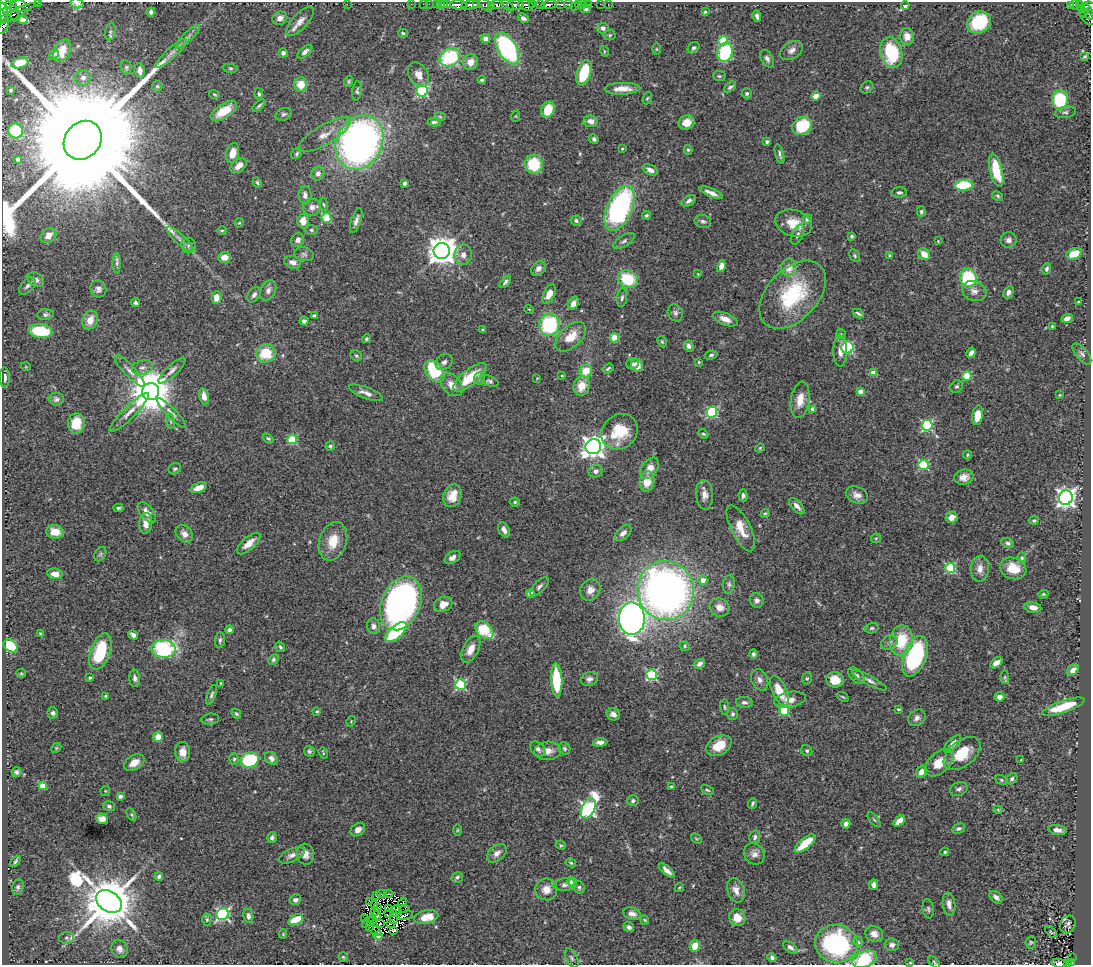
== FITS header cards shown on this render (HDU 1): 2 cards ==
NAXIS1  =                 1089
NAXIS2  =                  963

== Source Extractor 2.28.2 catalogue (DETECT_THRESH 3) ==
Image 1089 x 963 px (HDU 1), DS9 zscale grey, 1 PNG px = 1 image px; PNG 1093 x 967 px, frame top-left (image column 1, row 963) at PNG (2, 2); each listed source drawn as its Kron ellipse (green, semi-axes under 4 px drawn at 4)
Background 0.737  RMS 0.03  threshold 0.0906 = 3 sigma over >= 5 px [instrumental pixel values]
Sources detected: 505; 7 with non-positive FLUX_AUTO (blend fragments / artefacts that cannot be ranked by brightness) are neither listed nor drawn; the other 498 listed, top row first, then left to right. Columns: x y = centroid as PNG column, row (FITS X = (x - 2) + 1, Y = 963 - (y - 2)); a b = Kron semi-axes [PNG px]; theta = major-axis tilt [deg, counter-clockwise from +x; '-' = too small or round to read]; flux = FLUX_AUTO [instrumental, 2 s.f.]
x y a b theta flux
38 2 2 2 - 20
18 3 7 4 -16 800
77 3 7 5 -9 5.4
25 4 16 6 19 1600
347 4 2 2 - 39
411 4 2 2 - 9.6
423 4 2 2 - 7.7
429 4 2 2 - 17
436 4 2 2 - 7.7
440 4 3 2 - 9.6
497 4 7 3 0 490
561 4 4 3 - 210
569 4 4 3 - 130
579 4 3 3 - 43
583 4 2 2 - 7.4
589 4 3 3 - 23
600 4 2 2 - 3.8
608 4 3 2 - 3.9
1075 4 5 3 - 28
1080 4 3 3 - 88
5 5 8 5 -66 1500
445 5 3 3 - 22
448 5 3 2 - 26
459 5 8 4 -7 1300
471 5 9 3 12 950
476 5 4 3 - 310
485 5 8 5 -43 110
507 5 7 4 -44 420
515 5 8 4 5 600
526 5 8 5 -15 1700
533 5 3 3 - 14
540 5 4 3 - 360
549 5 8 4 12 960
905 5 4 4 - 10
1070 5 4 3 - 25
491 6 3 2 - 110
574 6 2 2 - 15
1089 6 6 4 -9 290
1081 8 3 3 - 38
12 9 13 5 -74 430
586 9 5 4 - 4.3
8 11 5 3 - 740
151 12 4 4 - 7.1
705 12 4 3 - 2.7
1088 12 8 3 -67 120
4 13 10 4 -82 2500
1083 13 3 3 - 28
13 15 24 3 26 850
757 16 6 3 -77 5.2
280 18 7 6 - 11
523 18 6 4 -27 8.1
1088 18 9 5 -40 210
23 20 4 2 - 3.2
300 21 18 7 48 16
979 22 12 10 34 120
4 26 8 4 63 270
603 28 6 5 - 6.5
110 32 8 5 80 4.9
403 33 5 4 - 3
610 35 6 5 - 3.2
907 36 8 7 - 21
188 37 16 4 44 9
486 39 4 4 - 20
723 41 5 5 - 78
507 48 18 9 -59 310
694 48 6 5 - 4.4
656 49 6 4 90 2.1
792 50 12 8 30 12
62 51 12 8 59 26
604 51 5 3 - 2
305 52 9 4 41 6.7
725 52 10 7 73 150
891 52 16 10 -74 130
171 53 21 5 42 13
283 53 4 4 - 5.5
54 55 6 3 44 3.5
1085 56 3 2 - 1.5
450 57 10 8 31 160
767 59 9 6 -60 7.2
470 62 8 7 - 21
20 63 9 5 17 40
126 67 7 5 -76 3.6
230 68 7 4 -7 3.4
140 71 7 5 -83 11
584 73 13 6 72 96
418 75 13 9 -58 18
719 76 6 5 - 3.4
83 78 8 7 - 12
482 80 4 3 - 3.4
349 81 5 4 - 3.2
301 84 7 6 - 31
157 86 5 4 - 3.1
730 87 7 4 39 4.4
867 87 7 5 39 4.2
622 89 18 6 1 23
11 90 3 3 - 2.6
357 91 9 4 85 4.3
422 91 5 5 - 260
747 93 5 5 - 3.7
215 94 5 3 - 2.4
259 94 6 4 -81 3.8
816 96 5 4 - 21
647 98 6 4 66 2.6
1060 100 9 8 - 130
259 106 8 3 42 3.7
548 110 9 6 64 42
224 111 15 7 32 38
1065 112 10 6 10 6.1
284 114 8 6 20 4.8
516 116 6 3 72 1.9
440 117 6 4 -2 2.6
591 121 7 6 - 12
434 122 6 3 1 4.7
687 123 8 6 24 23
802 126 10 8 34 82
15 131 7 7 - 65
324 135 30 9 31 28
594 139 5 4 - 4.6
83 140 21 17 49 160000
359 142 28 22 64 1000
767 142 3 3 - 3.5
622 149 2 2 - 1.9
688 150 5 4 - 3.1
233 153 10 6 73 21
297 154 6 5 - 3.9
779 154 10 3 -76 5
18 159 4 3 - 6.9
534 164 9 9 - 73
239 166 9 6 41 17
650 170 8 5 -25 12
996 170 17 6 -76 66
318 173 7 6 - 9.3
257 182 5 4 - 3.2
405 183 4 3 - 8.6
964 185 9 5 3 110
899 192 7 5 1 5.1
711 193 12 4 -23 13
305 195 9 6 -87 9.3
998 196 6 4 -29 3
689 201 8 5 32 7.6
324 204 7 3 -80 2.7
312 207 9 8 - 12
619 208 24 12 66 410
921 212 5 4 - 3.6
646 215 4 4 - 3.4
326 218 5 4 - 82
807 219 4 4 - 11
356 220 13 5 71 9.2
576 220 5 5 - 4.6
303 221 7 6 - 20
703 221 8 6 -16 5.8
239 223 5 3 - 2.1
794 223 19 13 -16 38
222 230 5 3 - 2.1
311 230 6 5 - 4.3
798 235 11 5 66 6.7
48 236 8 6 39 13
852 236 4 3 - 2.8
179 239 17 5 -44 11
298 240 7 6 - 9
1009 240 8 8 - 8.2
624 241 12 5 31 6.6
938 241 3 3 - 1.4
189 245 8 7 - 6.4
442 251 8 8 - 2900
304 254 10 7 -13 5.8
924 254 6 5 - 24
1074 254 8 5 21 38
463 255 10 8 80 12
890 255 4 3 - 4.5
855 256 7 5 -61 3.4
224 257 6 5 - 20
293 262 8 6 -20 12
117 263 10 4 89 5.1
721 266 6 4 76 14
538 268 8 6 44 9.2
789 268 8 7 - 25
1047 269 5 4 - 4.1
698 274 4 3 - 1.7
968 278 9 8 - 140
628 279 10 8 -25 84
36 280 9 6 -32 9.7
505 282 7 4 50 5.6
27 286 10 6 48 7.6
98 289 8 8 - 9
268 290 10 7 66 9.9
974 291 12 9 -19 14
1009 292 6 5 - 8.4
549 294 10 5 64 20
254 295 8 5 56 7.4
793 295 40 25 47 170
216 298 6 5 - 18
622 298 9 5 82 5.1
1078 302 3 2 - 1.4
136 303 4 3 - 4
573 303 7 5 60 11
529 309 5 3 - 1.6
675 313 9 7 -60 6.7
858 314 6 3 -28 3.8
46 315 8 5 4 5.4
314 316 4 3 - 4
1067 318 6 4 25 9.2
725 319 13 6 -21 16
90 320 9 7 67 25
304 321 4 4 - 6.8
549 325 11 10 - 160
1052 326 3 3 - 2.3
483 330 3 3 - 2.2
40 331 12 7 -6 97
841 334 5 5 - 2.6
571 337 18 10 43 34
614 338 5 4 - 41
366 339 4 3 - 2.8
662 342 6 4 -63 2.6
689 346 5 5 - 7.3
847 347 6 6 - 180
840 351 16 6 -89 16
266 353 10 9 - 63
971 353 5 4 - 9
1082 354 13 5 -50 7.1
711 355 7 4 15 3.6
356 356 6 5 - 3.4
444 362 9 7 39 7.7
699 362 3 3 - 2.2
632 364 6 5 - 7.4
637 365 6 6 - 25
26 367 5 3 - 1.6
142 367 11 7 15 8.9
608 368 6 3 37 3
130 371 21 5 -46 12
172 371 18 5 43 9.6
434 371 13 8 -54 100
586 371 6 6 - 39
873 373 4 4 - 34
562 376 4 3 - 2.1
967 376 4 4 - 89
5 377 10 4 -88 8.4
470 377 20 8 39 67
480 378 6 5 - 4.1
537 378 3 2 - 1.5
490 381 9 5 -20 4.5
452 385 13 9 -49 18
581 386 10 8 72 32
957 386 7 5 40 4.4
860 391 4 4 - 21
150 392 8 8 - 8400
366 393 18 5 -21 12
1060 395 3 3 - 1.7
204 396 8 4 -79 16
56 399 7 6 - 6.3
800 400 18 9 81 27
813 409 4 4 - 13
129 412 27 6 45 18
712 412 5 5 - 180
171 413 20 5 -45 11
977 415 10 5 83 30
171 421 8 4 -81 3.5
76 423 10 8 85 48
927 425 5 5 - 230
619 432 19 16 43 75
703 434 5 4 - 3.1
268 438 6 4 -39 3.2
292 439 5 5 - 120
330 446 5 4 - 3.1
593 447 8 7 - 1500
760 448 5 4 - 2.2
967 455 4 3 - 2.3
923 465 5 5 - 160
650 468 12 7 55 18
175 469 6 5 - 4.1
596 471 7 6 - 8.8
964 477 10 7 12 14
647 481 10 7 79 31
199 488 8 5 20 18
704 495 15 8 -85 15
857 495 11 8 -23 13
452 496 11 9 68 27
743 496 6 4 -89 5.4
1066 498 7 7 - 940
515 502 5 4 - 3.1
797 506 10 5 -48 9.7
118 508 5 3 - 3.1
147 512 12 6 -50 14
765 513 4 4 - 2.7
952 517 6 5 - 17
1034 521 5 4 - 3.5
146 523 10 6 85 18
741 528 25 9 -64 35
504 530 8 5 -64 11
55 532 9 6 -11 21
623 533 10 6 41 10
184 534 10 7 -46 12
876 538 5 4 - 2.5
333 541 20 13 71 42
1008 543 6 4 -22 5.5
249 544 15 6 40 20
100 554 7 5 59 4.1
453 557 8 5 32 10
1022 558 5 4 - 3.1
950 568 5 5 - 180
1013 568 13 10 -20 37
980 569 13 9 87 16
55 574 7 5 -9 15
703 580 4 4 - 17
729 584 9 6 81 5.4
539 587 12 5 46 6.7
590 590 11 9 56 15
666 591 30 28 -75 1200
531 594 4 4 - 19
1043 594 5 4 - 2.3
757 600 7 7 - 7.5
401 603 28 19 67 960
443 604 9 7 23 21
719 607 10 9 - 16
1033 607 8 5 -11 15
632 619 16 13 -90 1300
374 626 8 6 -79 8.3
872 628 7 5 15 4.1
229 630 4 4 - 5.7
484 630 10 7 -41 75
396 632 13 6 42 160
40 634 4 3 - 2.8
133 635 5 4 - 8.7
220 640 8 5 85 5
901 641 15 11 81 75
889 642 9 6 25 7.8
10 646 8 5 -38 100
685 646 5 4 - 2.9
280 647 5 4 - 3.6
163 649 12 9 -3 230
471 649 14 8 63 23
100 652 19 9 71 93
753 654 4 4 - 4.5
915 656 21 11 70 270
273 660 5 4 - 3.5
996 663 7 4 36 15
699 664 6 4 30 8
1073 670 7 4 43 13
21 673 5 4 - 2.5
652 675 5 5 - 240
856 676 10 6 -45 8.7
1005 677 7 4 -90 3
90 678 3 3 - 3.4
135 678 8 5 -85 6.4
807 678 6 5 - 3
589 679 9 7 17 8
557 680 16 5 -87 97
760 680 11 8 -66 9.7
835 680 9 7 -11 34
869 680 19 4 -28 9.1
221 683 3 3 - 1.9
461 684 5 5 - 200
779 691 16 7 -64 43
211 695 10 4 69 5
106 696 4 3 - 3
843 697 6 3 -34 2.4
999 697 5 4 - 14
790 700 16 8 10 18
744 702 8 5 -7 6.7
725 707 7 3 -84 3
1063 707 22 6 18 60
898 709 3 3 - 2.6
317 711 4 4 - 2.7
784 711 5 5 - 120
53 713 5 5 - 5.8
236 714 5 3 - 2.9
613 714 7 6 - 8.7
733 714 6 5 - 4.4
917 718 9 7 40 8.8
210 719 9 5 7 4.9
351 721 6 3 58 1.8
158 737 5 5 - 22
600 742 7 4 5 10
952 744 11 5 46 16
719 746 13 9 30 40
56 748 6 4 44 2.5
564 748 6 5 - 3.8
538 749 9 6 -45 8.4
309 751 5 5 - 4
548 751 13 9 4 18
807 751 6 5 - 3.4
183 752 10 7 -86 17
323 753 6 2 -69 1.9
962 753 21 12 39 52
271 758 7 5 -45 9.6
234 759 6 5 - 3.1
1021 759 3 2 - 1.1
250 760 9 7 20 170
134 763 11 7 30 17
939 763 16 10 42 36
16 772 5 5 - 4.6
922 772 6 5 - 13
1012 779 6 5 - 4.1
1001 780 6 4 -29 3.1
43 786 4 4 - 39
671 787 4 3 - 4.7
959 789 9 6 24 6.6
707 790 7 3 -27 2.9
105 791 5 4 - 2.1
120 796 4 4 - 6.2
633 801 6 5 - 4.6
752 803 6 3 68 4.1
109 806 6 5 - 4.2
588 809 10 6 62 560
998 810 4 4 - 2
131 814 6 4 -59 2.9
102 819 6 5 - 15
874 820 9 3 -50 2.8
899 821 7 4 40 23
846 824 5 4 - 11
959 828 7 5 24 5
358 830 8 6 38 11
457 830 6 4 89 2.3
1057 830 9 5 -10 9.9
755 837 6 5 - 5.5
272 838 5 4 - 5.2
696 839 6 4 -44 2.7
805 844 13 5 40 52
561 845 5 4 - 2.7
945 852 4 4 - 2.5
497 853 11 7 40 13
305 854 10 8 -87 16
754 854 11 9 -49 12
292 855 14 6 23 10
15 861 6 3 54 3.8
571 863 5 3 - 2.7
667 870 9 4 -40 10
159 876 4 3 - 3.9
457 877 6 5 - 4.5
572 882 5 4 - 15
565 885 11 6 3 8.1
874 885 5 4 - 7.4
18 887 8 5 77 5.1
579 887 6 5 - 4.2
679 887 5 3 - 1.9
546 889 11 11 - 24
736 890 13 8 -73 17
382 894 5 2 - 3.2
388 894 4 3 - 3.6
376 895 3 2 - 2.1
996 897 7 5 -40 8.3
295 900 6 5 - 5.2
109 901 14 10 -33 13000
369 901 3 2 - 2.7
403 902 5 3 - 4.1
949 904 11 6 -82 12
375 905 3 2 - 0.43
378 907 2 2 - 1.7
389 908 3 2 - 1.7
396 909 4 2 - 2.3
405 909 3 2 - 0.45
928 909 9 5 -82 5
375 912 4 2 - 4
394 913 2 2 - 1.9
223 914 6 6 - 320
389 914 4 2 - 1.2
632 914 9 6 -19 10
405 915 7 2 16 7
248 916 7 5 -82 6.8
377 916 4 2 - 6.1
426 917 12 6 12 38
365 918 4 2 - 2.4
737 918 8 8 - 30
393 919 3 2 - 3.1
207 920 6 4 88 3.3
296 920 7 5 26 45
373 920 4 2 - 1.9
645 920 4 3 - 2.1
368 922 6 2 42 1.7
380 923 2 2 - 1.8
390 923 2 2 - 2.2
1068 924 9 7 65 5.5
370 926 5 3 - 8.4
629 927 5 5 - 5.4
375 930 7 3 -36 9.1
394 930 3 3 - 2.7
1051 932 7 3 -45 2.6
283 934 4 4 - 2
874 934 9 7 -25 14
378 936 4 4 - 6.9
66 938 8 6 0 6.3
858 942 5 4 - 2.9
1031 942 6 5 - 3.1
836 944 21 19 -5 250
892 945 7 6 - 8.3
695 946 6 5 - 26
790 947 8 5 -37 7.6
119 949 9 7 -62 10
343 957 5 4 - 2.6
772 957 5 4 - 5.1
572 958 10 5 -61 5.3
1072 958 2 2 - 11
864 959 12 8 22 89
934 962 7 3 -45 2.9
1071 962 4 3 - 31
910 963 3 3 - 1.5
1059 963 8 3 -6 6.3
1068 964 3 2 - 27
At the frame edge (FLAGS 8, measured only in part): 13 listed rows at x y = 38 2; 18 3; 77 3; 25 4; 1089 6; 1088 18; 4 26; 83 140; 864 959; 934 962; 910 963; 1059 963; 1068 964
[7 non-positive-flux detections neither listed nor drawn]